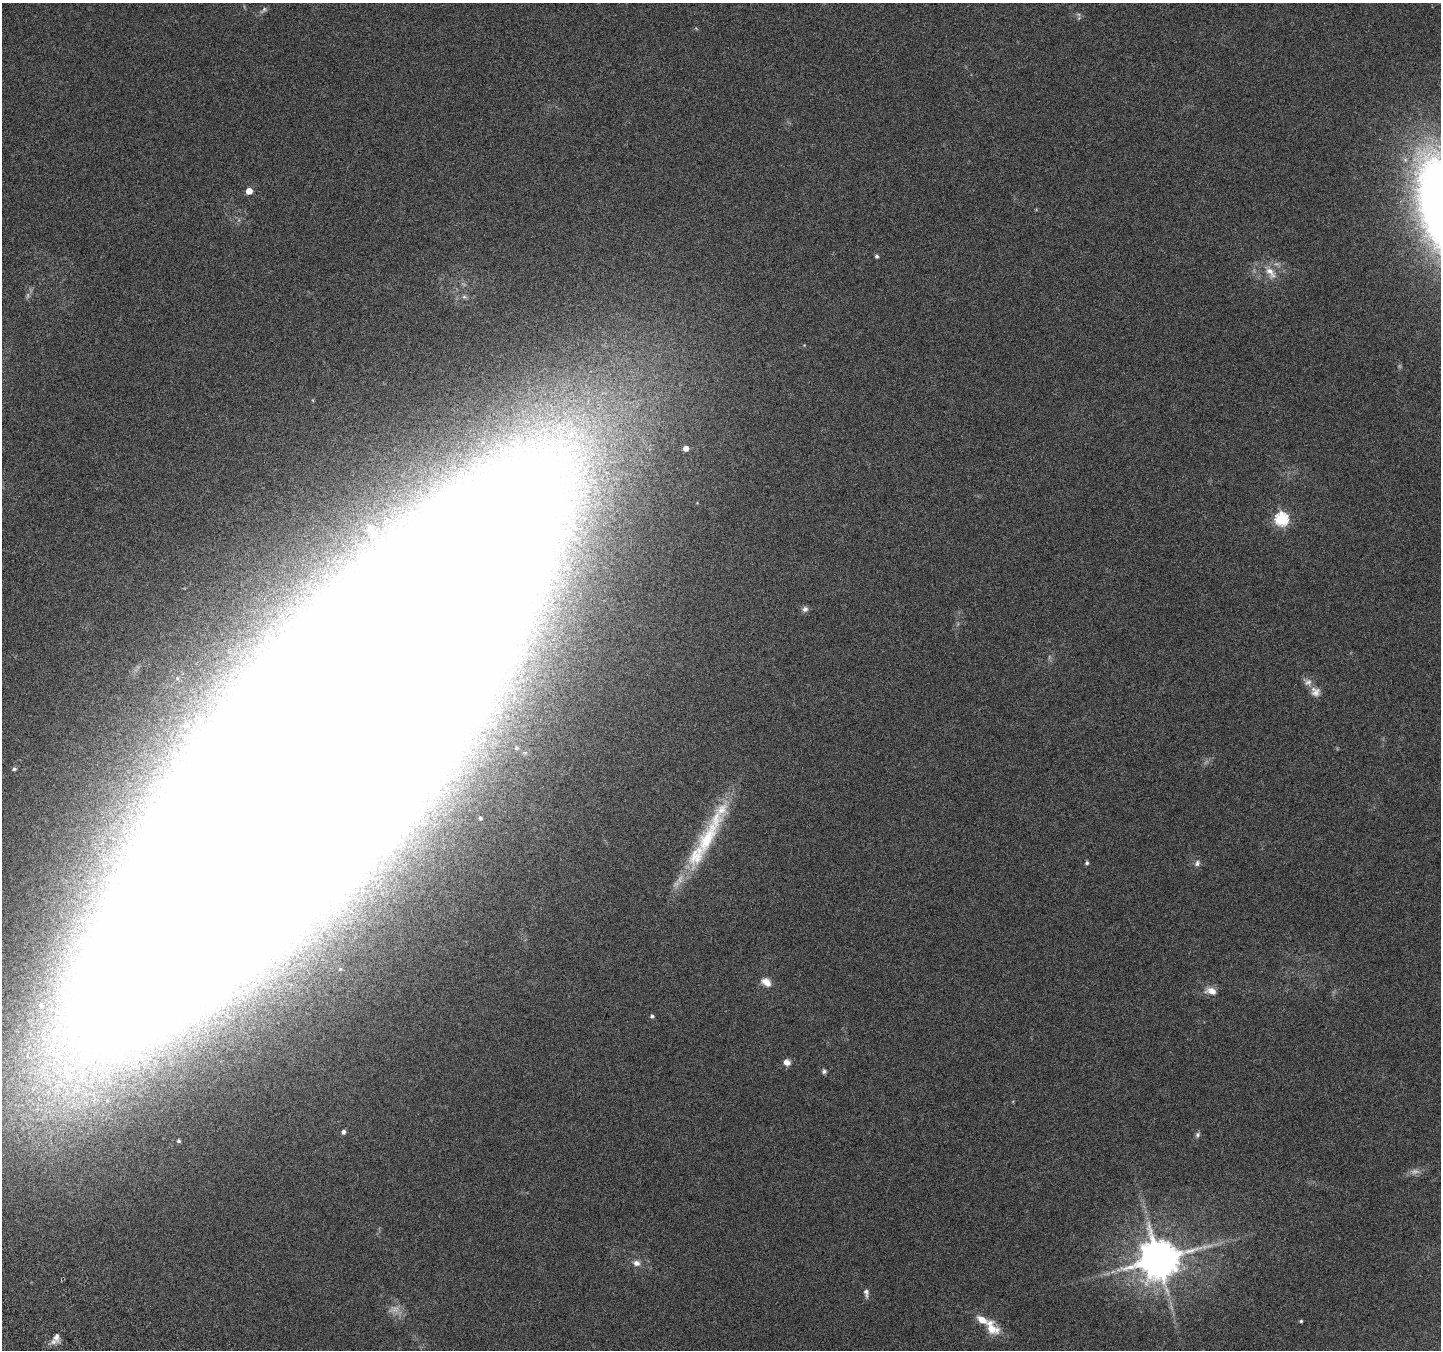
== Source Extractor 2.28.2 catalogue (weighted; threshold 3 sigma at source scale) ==
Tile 7 of 4 x 4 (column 3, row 2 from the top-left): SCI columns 2910-4348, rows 2950-4297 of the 5825 x 5965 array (HDU 1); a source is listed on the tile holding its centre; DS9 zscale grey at full resolution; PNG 1443 x 1352 px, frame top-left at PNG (2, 3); no overlay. Shown black and unused: <1% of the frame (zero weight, under 3 of 6 exposures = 3% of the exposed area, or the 3 px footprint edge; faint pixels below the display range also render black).
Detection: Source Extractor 2.28.2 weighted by HDU 2 'WHT'; one run over the whole footprint, this tile lists its part. Background 0.0353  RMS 0.0041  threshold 0.0166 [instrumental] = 3 sigma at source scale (4.09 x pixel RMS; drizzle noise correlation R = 1.36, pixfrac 0.8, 0.0396/0.0396 arcsec/px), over >= 5 px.
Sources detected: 43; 3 too faint to see at this stretch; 1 inside a brighter object's white glare — not listed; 5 inside a brighter listed object's ellipse — not listed separately; the other 34 listed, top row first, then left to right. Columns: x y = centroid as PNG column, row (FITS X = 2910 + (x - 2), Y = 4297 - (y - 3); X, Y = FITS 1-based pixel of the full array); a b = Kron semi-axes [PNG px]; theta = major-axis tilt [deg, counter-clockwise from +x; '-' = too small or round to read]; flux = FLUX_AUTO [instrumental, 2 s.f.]
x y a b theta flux
263 10 12 5 44 1
249 191 5 5 - 5.2
877 256 4 4 - 0.72
1271 272 21 11 -55 4.9
464 297 6 5 - 0.75
558 428 24 8 48 7.3
571 434 22 13 55 12
686 448 5 5 - 2.2
1281 519 6 6 - 58
805 609 8 8 - 1.3
267 638 15 11 -6 6.1
1315 692 13 11 -40 2.9
187 725 12 11 - 4.4
321 756 340 76 51 31000
14 769 5 4 - 0.85
480 818 4 4 - 0.65
707 838 62 21 62 28
1087 863 4 4 - 0.75
1197 863 9 7 64 1.3
340 969 7 6 - 0.98
766 982 13 8 -32 3.5
1211 991 15 9 -13 3.3
652 1016 4 4 - 0.79
787 1062 8 7 - 2.4
824 1071 6 6 - 0.87
343 1132 5 4 - 1.2
1197 1135 8 6 60 0.89
179 1141 4 4 - 0.62
1158 1259 12 11 - 1400
636 1263 9 7 -10 1.9
866 1293 11 5 -84 1.5
1301 1321 4 4 - 0.5
992 1328 24 14 -53 7.2
56 1337 14 9 84 2.6
Overlapping masked pixels (flux is a lower limit): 1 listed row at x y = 321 756
Isophote crosses this tile's border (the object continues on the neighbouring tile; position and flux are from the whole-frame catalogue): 1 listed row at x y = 321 756